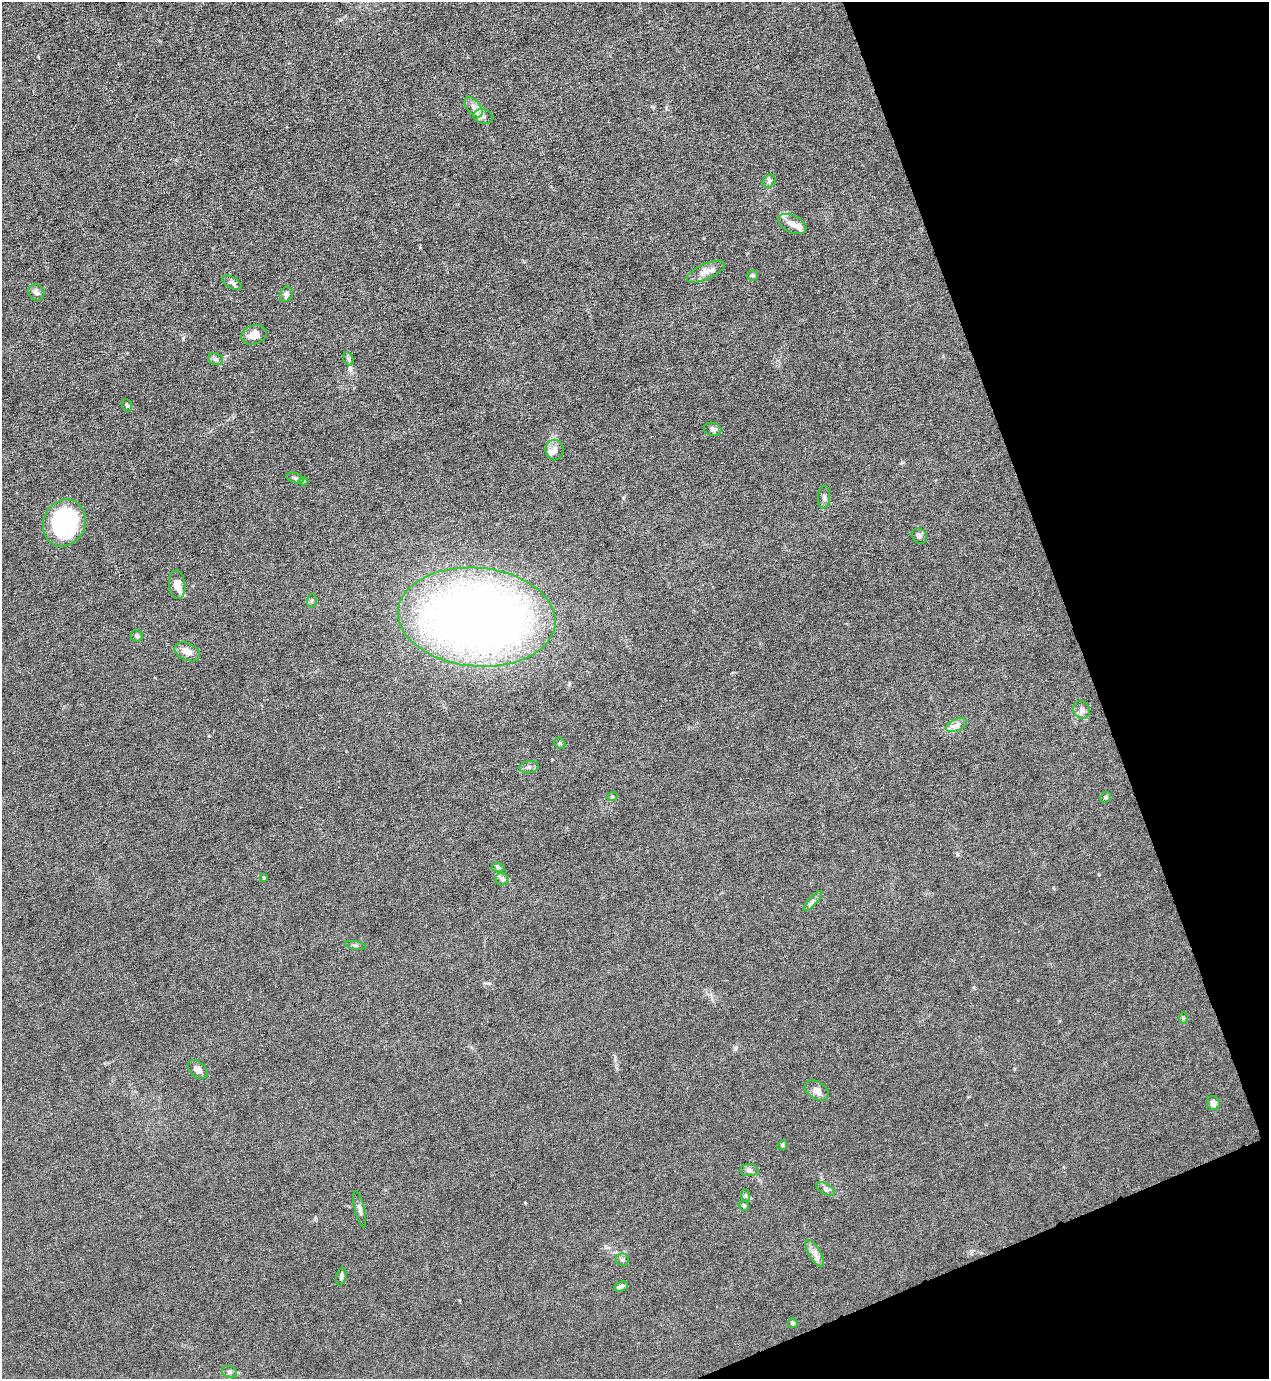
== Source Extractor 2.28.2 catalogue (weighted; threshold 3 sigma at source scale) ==
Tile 12 of 4 x 4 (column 4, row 3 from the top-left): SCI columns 4078-5344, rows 1377-2753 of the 5490 x 5506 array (HDU 1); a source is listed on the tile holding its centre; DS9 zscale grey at full resolution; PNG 1271 x 1381 px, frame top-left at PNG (2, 2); each listed source drawn as its Kron ellipse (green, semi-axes under 4 px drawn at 4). Shown black and unused: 18% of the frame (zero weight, under 6 of 12 exposures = <1% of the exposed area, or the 3 px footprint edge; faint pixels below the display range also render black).
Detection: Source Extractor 2.28.2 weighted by HDU 2 'WHT'; one run over the whole footprint, this tile lists its part. Background 0.017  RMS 0.0031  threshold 0.0129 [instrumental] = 3 sigma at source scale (4.09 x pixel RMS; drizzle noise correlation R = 1.36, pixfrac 0.8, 0.05/0.05 arcsec/px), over >= 5 px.
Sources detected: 56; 4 inside a brighter listed object's ellipse — not listed separately; the other 52 listed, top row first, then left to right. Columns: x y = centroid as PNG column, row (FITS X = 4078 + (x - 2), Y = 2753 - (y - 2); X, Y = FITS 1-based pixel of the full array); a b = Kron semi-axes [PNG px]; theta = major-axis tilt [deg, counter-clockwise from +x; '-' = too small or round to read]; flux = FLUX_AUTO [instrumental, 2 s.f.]
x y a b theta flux
473 107 12 6 -52 1.8
483 116 10 7 -13 1.2
769 181 7 5 45 0.67
792 224 15 8 -26 2.4
706 272 20 8 24 2.7
753 275 5 5 - 0.59
232 283 10 6 -31 1
36 293 8 7 - 1.2
286 294 8 6 69 0.95
254 335 13 9 17 2.9
216 359 7 5 -23 0.83
348 359 7 5 -60 0.61
127 405 6 5 - 0.47
713 429 9 6 -12 1.3
555 450 10 9 - 1.8
295 478 9 5 -15 0.69
303 481 5 4 - 0.38
824 497 11 6 85 0.95
64 523 24 21 66 43
919 536 8 7 - 1
177 585 14 8 -82 3.4
312 600 7 5 87 0.51
477 617 79 49 -5 290
137 636 6 6 - 0.71
187 652 13 8 -24 2.3
1082 710 9 8 - 1.3
956 725 11 5 25 1.5
560 743 6 5 - 0.46
529 767 9 6 11 1
612 797 5 3 - 0.31
1106 797 5 5 - 0.56
498 868 6 4 -3 0.51
264 878 4 3 - 0.29
502 879 6 6 - 0.8
813 901 13 4 47 0.9
355 945 10 3 -9 0.46
1183 1018 5 3 - 0.31
198 1069 11 7 -44 1.5
817 1090 13 8 -32 2.2
1213 1103 7 6 - 1.7
782 1145 5 4 - 0.44
749 1170 9 6 -1 1
826 1189 10 5 -28 0.94
745 1195 6 4 -71 0.42
744 1206 5 4 - 0.59
360 1209 19 5 -77 1.1
815 1253 15 6 -59 1.8
622 1260 6 6 - 0.65
341 1277 9 5 75 0.71
621 1286 7 4 22 0.91
793 1323 5 4 - 0.74
229 1372 7 5 -21 0.68
Unlisted compact peaks at least as high as the median listed source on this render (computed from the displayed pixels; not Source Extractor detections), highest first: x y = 736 1048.